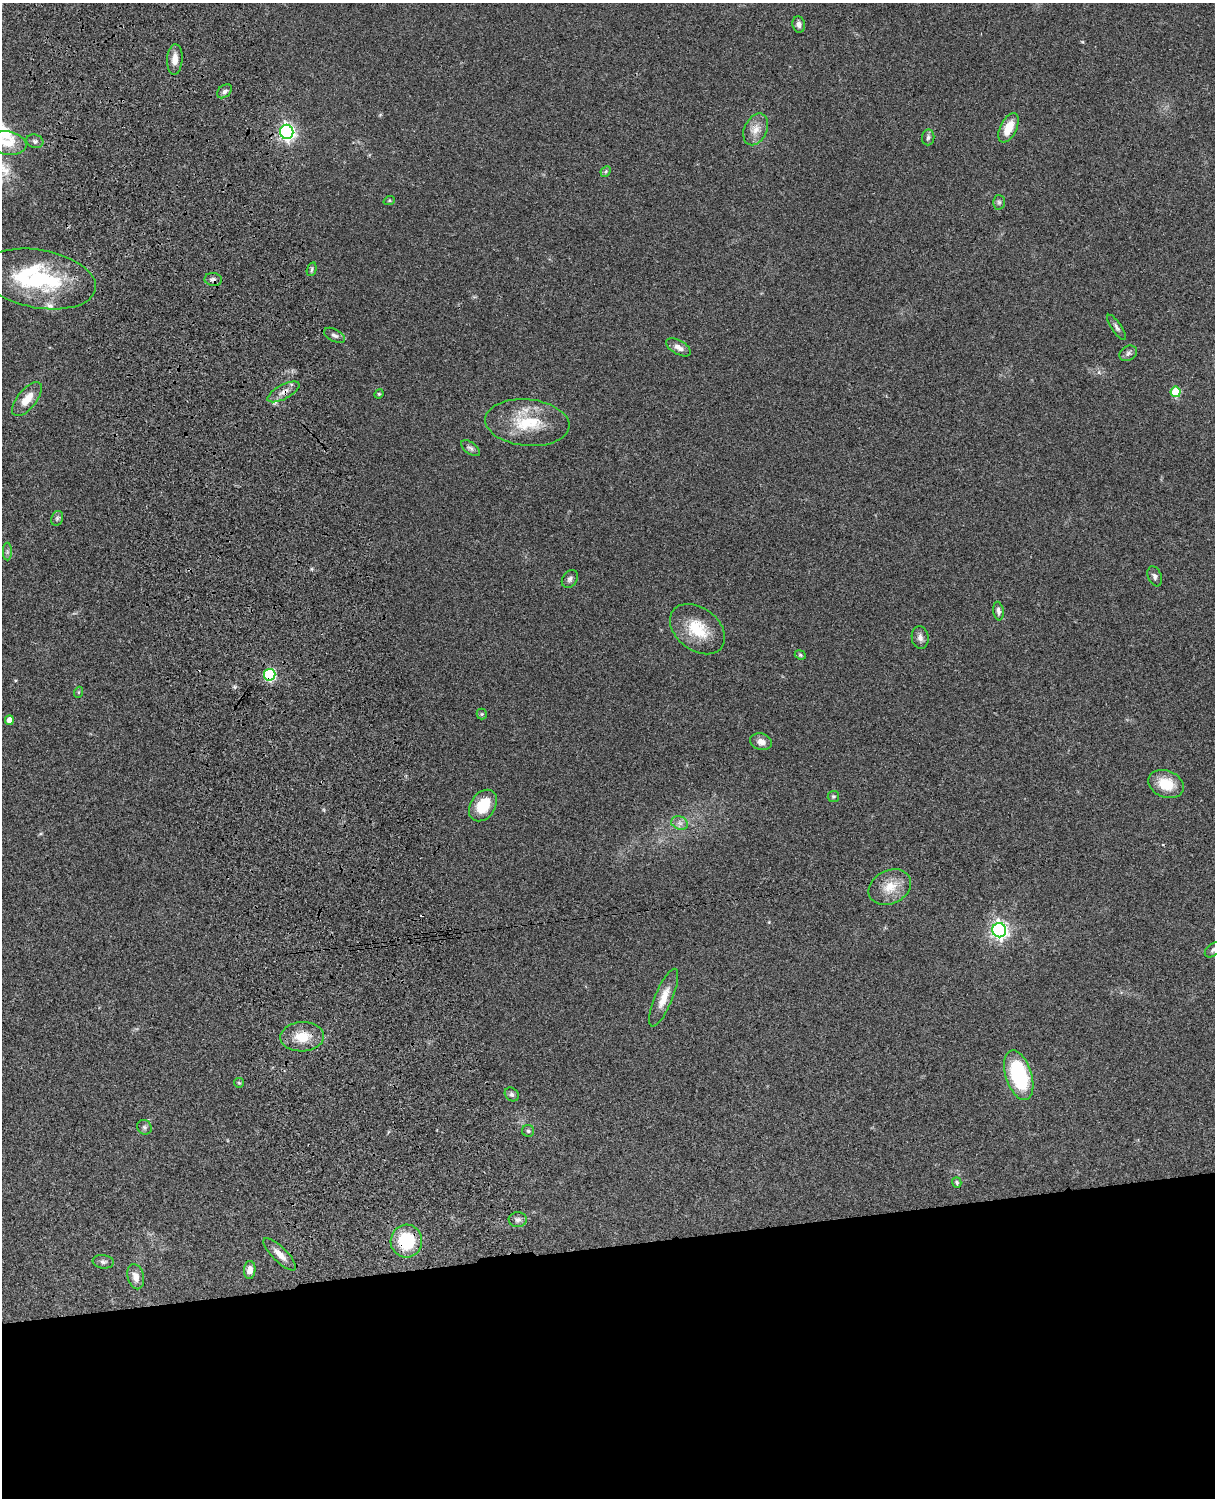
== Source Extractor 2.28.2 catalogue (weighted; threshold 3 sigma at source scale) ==
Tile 11 of 4 x 3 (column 3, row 3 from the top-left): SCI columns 2546-3758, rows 276-1771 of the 5089 x 4926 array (HDU 1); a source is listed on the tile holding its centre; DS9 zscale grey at full resolution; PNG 1217 x 1500 px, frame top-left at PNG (2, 3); each listed source drawn as its Kron ellipse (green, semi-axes under 4 px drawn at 4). Shown black and unused: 17% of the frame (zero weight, under 3 of 4 exposures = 6% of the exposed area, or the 3 px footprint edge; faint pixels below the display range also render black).
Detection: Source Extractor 2.28.2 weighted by HDU 2 'WHT'; one run over the whole footprint, this tile lists its part. Background 0.0742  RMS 0.0058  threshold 0.0259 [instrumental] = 3 sigma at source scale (4.5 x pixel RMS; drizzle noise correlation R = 1.50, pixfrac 1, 0.05/0.05 arcsec/px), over >= 5 px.
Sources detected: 62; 3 inside a brighter listed object's ellipse — not listed separately; the other 59 listed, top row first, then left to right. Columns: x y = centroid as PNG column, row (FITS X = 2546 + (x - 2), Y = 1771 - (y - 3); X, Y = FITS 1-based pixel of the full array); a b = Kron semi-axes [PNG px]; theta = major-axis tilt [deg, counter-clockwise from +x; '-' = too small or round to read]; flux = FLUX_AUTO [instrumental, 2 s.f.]
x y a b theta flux
799 24 8 6 -82 2.3
175 59 15 7 86 5.1
224 91 8 6 41 1.6
1008 128 16 8 64 10
756 129 17 11 65 6.3
287 132 7 6 - 190
928 137 8 6 83 1.4
35 141 8 6 -17 1.6
7 143 19 11 -9 9.1
606 171 6 4 47 0.86
389 201 6 4 19 0.63
999 202 7 6 - 1.2
312 269 7 4 74 0.97
38 279 58 29 -10 59
213 279 8 6 -9 1.8
1116 327 15 5 -56 1.9
335 335 11 6 -28 1.9
679 347 13 7 -30 3.5
1128 353 9 7 30 1.9
283 392 18 7 28 4.2
1176 392 5 5 - 23
379 394 5 4 - 0.63
27 399 20 9 51 8.5
527 423 42 23 -5 27
470 448 11 5 -37 1.8
57 518 8 5 69 1.2
7 552 9 4 90 1.2
1155 576 10 7 -68 1.9
570 579 9 7 55 1.9
998 611 9 5 -82 2.1
697 629 31 21 -38 20
920 637 11 8 -82 2.7
800 655 6 4 -23 0.74
270 675 6 5 - 62
79 692 5 3 - 0.64
482 714 5 5 - 0.82
9 720 5 4 - 5
761 742 11 8 -14 3.5
1166 784 18 13 -23 14
833 796 6 5 - 0.95
483 805 17 12 55 16
680 823 9 6 -21 2.4
890 887 22 16 26 11
999 930 7 6 - 220
1213 950 10 6 39 1.5
664 998 31 9 67 8.9
302 1037 22 14 3 12
1019 1075 26 13 -72 56
239 1083 5 4 - 0.67
512 1094 7 6 - 1.5
144 1127 8 7 - 1.4
528 1131 6 6 - 1.2
957 1182 5 4 - 0.9
518 1220 9 7 3 2.1
406 1241 16 16 - 28
280 1254 21 7 -44 5.5
103 1262 10 6 -7 1.9
250 1270 9 5 85 3.9
136 1277 13 8 -77 4.6
Overlapping masked pixels (flux is a lower limit): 4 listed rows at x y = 213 279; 283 392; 270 675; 406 1241
Isophote crosses this tile's border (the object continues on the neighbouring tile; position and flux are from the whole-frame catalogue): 1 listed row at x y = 1213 950